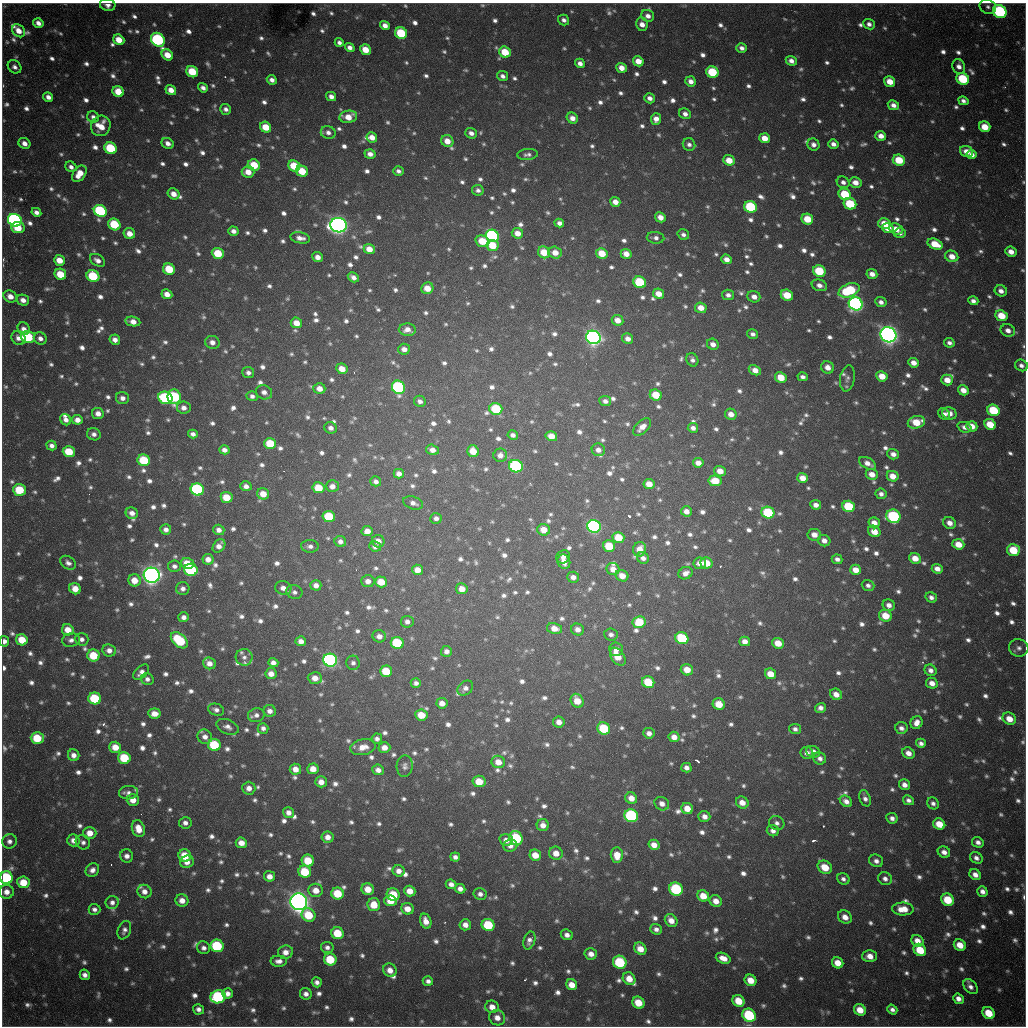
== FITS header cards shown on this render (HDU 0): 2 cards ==
NAXIS1  =                 1024 / length of data axis 1
NAXIS2  =                 1024 / length of data axis 2

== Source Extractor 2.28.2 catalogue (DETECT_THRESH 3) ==
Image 1024 x 1024 px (HDU 0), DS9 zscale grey, 1 PNG px = 1 image px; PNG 1028 x 1028 px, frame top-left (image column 1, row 1024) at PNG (2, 3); each listed source drawn as its Kron ellipse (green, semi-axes under 4 px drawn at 4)
Background 1040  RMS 26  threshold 78.1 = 3 sigma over >= 5 px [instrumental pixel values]
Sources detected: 1411; of the 1411, the 500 brightest by FLUX_AUTO listed and drawn (911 fainter detections omitted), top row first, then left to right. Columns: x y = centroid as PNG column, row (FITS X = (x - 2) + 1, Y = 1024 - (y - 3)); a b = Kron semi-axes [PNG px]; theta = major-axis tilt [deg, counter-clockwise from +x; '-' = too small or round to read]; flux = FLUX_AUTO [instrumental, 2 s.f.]
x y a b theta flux
108 5 8 6 -13 1.1e+04
988 7 8 7 - 7.3e+03
1000 11 7 6 - 2.7e+05
648 16 6 5 - 1.1e+04
564 20 6 5 - 7.8e+03
38 23 5 4 - 1.1e+04
642 24 7 5 -80 1.5e+04
869 24 6 5 - 8.3e+03
385 25 5 4 - 1.3e+04
19 31 7 5 -46 2.0e+04
401 33 6 5 - 1.1e+05
119 40 6 5 - 2.9e+04
158 40 8 6 -48 3.0e+05
339 42 4 4 - 7.3e+03
350 47 5 4 - 9.7e+03
742 48 5 4 - 8.9e+03
365 50 6 5 - 3.1e+04
505 52 6 5 - 5.2e+04
167 55 6 5 - 2.9e+04
638 61 5 5 - 2.1e+04
791 61 5 4 - 1.1e+04
580 63 5 4 - 1.0e+04
959 66 7 6 - 1.1e+04
15 67 7 6 - 7.9e+03
621 68 5 5 - 1.7e+04
192 72 6 5 - 6.6e+04
712 72 6 5 - 8.8e+04
503 76 6 5 - 7.9e+03
963 79 6 5 - 1.1e+05
272 80 5 4 - 9.1e+03
691 81 5 5 - 1.2e+04
890 81 6 5 - 2.7e+04
203 88 5 4 - 9.0e+03
171 90 5 4 - 1.7e+04
118 92 6 5 - 3.6e+04
331 96 5 4 - 1.0e+04
48 97 5 4 - 1.1e+04
650 98 5 5 - 1.1e+04
963 101 5 4 - 7.4e+03
893 105 6 5 - 1.1e+04
226 109 5 5 - 8.5e+03
685 114 6 5 - 9.1e+03
93 117 6 5 - 7.4e+03
348 117 9 6 9 2.6e+04
572 118 6 5 - 1.5e+04
656 119 6 5 - 1.5e+04
101 126 10 9 - 3.5e+04
266 127 6 5 - 3.7e+04
985 127 6 5 - 3.4e+04
328 132 7 6 - 9.0e+03
471 133 6 5 - 9.7e+03
881 136 5 4 - 1.6e+04
372 137 5 5 - 1.8e+04
765 138 5 5 - 2.4e+04
447 141 6 5 - 2.2e+04
24 143 6 5 - 1.2e+04
168 143 6 5 - 1.2e+04
689 144 6 6 - 7.7e+03
833 144 5 4 - 1.0e+04
813 145 6 5 - 9.2e+03
111 148 6 5 - 1.1e+05
966 151 7 5 -25 2.0e+04
370 154 5 4 - 1.2e+04
527 154 10 5 4 7.5e+03
972 155 5 4 - 1.1e+04
729 160 6 5 - 3.1e+04
899 160 6 5 - 5.5e+04
254 165 6 5 - 4.8e+04
294 166 6 5 - 5.7e+04
71 167 6 5 - 7.8e+03
302 171 6 5 - 4.7e+04
398 171 5 4 - 7.4e+03
248 172 6 5 - 2.1e+04
79 174 9 6 55 2.9e+04
843 182 6 5 - 9.1e+03
855 182 6 5 - 1.7e+04
478 190 6 5 - 7.2e+03
174 194 6 5 - 1.6e+04
845 194 6 5 - 8.2e+04
615 202 5 5 - 1.6e+04
850 204 6 5 - 8.9e+04
750 207 6 5 - 1.5e+05
100 211 7 5 -32 2.0e+05
36 212 5 4 - 8.8e+03
660 217 5 5 - 1.5e+04
807 219 6 5 - 4.5e+04
15 220 7 6 - 6.0e+05
559 223 5 4 - 8.8e+03
884 223 6 5 - 2.7e+04
114 224 6 5 - 9.1e+04
339 225 8 7 - 1.4e+06
18 228 7 5 -8 3.8e+04
888 228 6 5 - 2.5e+04
896 229 7 5 -24 2.0e+04
233 231 5 4 - 9.5e+03
517 233 6 5 - 1.9e+04
900 233 6 5 - 7.8e+03
129 234 6 5 - 2.1e+04
683 235 6 5 - 7.4e+03
492 236 7 6 - 3.5e+05
300 238 10 5 -11 1.2e+04
655 238 9 6 -5 7.6e+03
482 241 7 5 -16 4.9e+04
935 244 8 5 -22 4.0e+04
492 245 6 5 - 4.6e+04
369 249 5 5 - 2.3e+04
544 252 6 5 - 4.2e+04
1011 252 6 5 - 1.5e+04
218 253 6 5 - 5.7e+04
555 253 7 6 - 2.1e+04
602 253 6 5 - 4.0e+04
626 254 5 5 - 1.9e+04
952 256 7 5 -24 2.1e+04
317 257 5 5 - 1.2e+04
726 259 5 4 - 1.5e+04
59 260 5 5 - 2.4e+04
98 260 8 5 -32 1.2e+04
169 269 6 5 - 5.7e+04
819 271 6 5 - 8.9e+04
60 274 6 5 - 4.7e+04
872 274 5 5 - 1.3e+04
93 276 6 5 - 1.0e+05
353 277 6 4 -31 1.1e+04
640 282 6 5 - 1.2e+05
819 285 8 5 -17 1.0e+04
427 288 6 5 - 2.8e+04
849 290 11 6 20 1.4e+05
1001 291 6 5 - 1.2e+04
167 294 5 5 - 1.8e+04
658 294 5 5 - 2.2e+04
728 295 6 5 - 8.3e+03
787 295 6 5 - 4.3e+04
10 296 7 6 - 1.7e+04
754 297 6 5 - 1.3e+04
23 300 6 5 - 1.3e+04
973 301 5 4 - 8.1e+03
881 302 6 5 - 9.2e+03
856 304 7 6 - 7.7e+05
701 308 6 5 - 2.1e+04
1001 316 6 5 - 4.3e+04
617 320 6 5 - 1.7e+04
133 322 8 5 -8 1.8e+04
296 323 6 5 - 2.4e+04
24 329 6 5 - 1.0e+04
407 330 8 6 -3 1.4e+04
1008 330 7 6 - 1.2e+04
753 334 5 5 - 7.5e+03
888 335 8 7 - 1.5e+06
28 337 7 6 - 1.4e+05
593 337 7 6 - 1.0e+06
19 338 7 6 - 1.1e+04
40 338 7 6 - 9.6e+03
628 339 6 5 - 1.1e+04
115 340 5 5 - 1.1e+04
212 342 7 6 - 1.2e+04
949 343 5 4 - 7.5e+03
713 344 6 5 - 1.3e+04
404 349 6 5 - 1.2e+04
692 360 7 5 -63 7.2e+03
914 363 5 4 - 1.4e+04
1021 365 6 5 - 8.5e+03
828 367 6 6 - 1.6e+04
342 369 6 5 - 2.3e+04
755 370 6 4 -26 1.7e+04
248 373 6 5 - 7.9e+03
882 376 6 5 - 2.7e+04
781 377 6 5 - 3.6e+04
803 377 5 4 - 7.3e+03
847 378 13 7 80 7.8e+03
947 380 6 5 - 2.0e+04
398 387 7 6 - 2.7e+05
319 388 6 5 - 1.8e+04
963 390 6 5 - 1.7e+04
264 392 8 7 - 1.2e+04
656 395 6 5 - 4.8e+04
252 396 6 5 - 7.3e+03
174 397 7 6 - 1.9e+05
122 398 7 6 - 1.0e+04
165 398 7 6 - 2.0e+05
420 401 6 5 - 7.8e+03
605 401 6 5 - 8.9e+03
184 408 7 6 - 1.1e+04
496 409 6 6 - 9.8e+04
993 410 6 5 - 9.1e+04
98 413 6 5 - 1.3e+04
949 413 7 6 - 1.7e+04
731 414 6 5 - 1.5e+04
944 414 6 5 - 7.4e+03
66 420 6 5 - 9.9e+03
77 420 5 5 - 1.4e+04
916 422 9 6 15 4.6e+04
990 424 6 5 - 4.1e+04
972 426 6 5 - 2.0e+04
642 427 11 6 43 1.6e+04
964 427 7 5 -21 9.2e+03
331 428 6 5 - 9.1e+03
693 428 5 5 - 9.2e+03
94 434 7 6 - 8.1e+03
193 434 5 4 - 8.5e+03
513 435 5 4 - 7.4e+03
551 436 6 5 - 2.1e+04
270 443 6 5 - 6.4e+04
52 446 5 4 - 8.3e+03
224 450 5 4 - 9.5e+03
432 450 6 5 - 1.3e+04
598 450 7 6 - 1.1e+04
473 451 6 5 - 3.1e+04
69 452 6 5 - 5.7e+04
893 454 6 5 - 1.1e+04
500 455 7 6 - 1.1e+04
144 460 6 5 - 8.8e+04
698 463 5 4 - 1.4e+04
868 463 9 5 -30 1.4e+04
516 466 7 6 - 2.9e+05
720 471 6 5 - 1.9e+04
399 474 5 5 - 1.0e+04
872 474 6 5 - 1.8e+04
893 476 6 5 - 2.1e+04
802 478 5 5 - 1.9e+04
376 481 5 5 - 7.5e+03
715 481 6 5 - 4.4e+04
649 484 5 5 - 2.0e+04
246 486 5 5 - 1.0e+04
332 486 6 6 - 1.3e+04
318 488 6 5 - 5.1e+04
197 489 6 6 - 3.1e+05
19 490 6 6 - 6.8e+04
263 494 6 5 - 2.6e+04
881 494 6 5 - 7.9e+03
227 497 6 5 - 4.3e+04
413 503 10 6 -19 9.8e+03
816 505 5 5 - 1.2e+04
849 506 6 5 - 9.6e+04
686 511 5 5 - 1.3e+04
132 513 6 5 - 1.2e+04
768 513 6 6 - 1.2e+05
893 516 7 6 - 2.2e+05
329 517 6 5 - 9.2e+04
436 518 6 5 - 8.2e+03
874 523 6 5 - 1.8e+04
950 523 6 5 - 1.4e+04
594 526 7 6 - 5.2e+05
166 529 5 5 - 9.6e+03
219 530 6 5 - 1.0e+04
544 530 6 6 - 2.6e+04
367 531 5 5 - 1.6e+04
874 531 6 5 - 2.4e+04
814 535 7 6 - 1.7e+04
618 537 6 5 - 4.7e+04
378 541 6 6 - 1.6e+04
824 541 6 5 - 1.2e+04
340 542 6 5 - 9.3e+03
958 544 6 5 - 2.8e+04
219 546 7 5 50 1.3e+04
310 546 9 6 -4 7.8e+03
375 546 6 5 - 8.3e+03
609 546 6 5 - 6.1e+04
640 549 7 6 - 2.3e+04
1013 550 6 6 - 5.9e+04
563 557 7 6 - 1.0e+04
643 558 6 5 - 9.2e+03
915 558 6 5 - 2.4e+04
208 559 5 5 - 1.4e+04
837 559 5 4 - 8.1e+03
564 562 7 6 - 1.7e+04
68 563 8 6 -36 8.3e+03
187 563 6 5 - 3.8e+04
700 563 6 5 - 1.4e+04
706 563 6 5 - 3.8e+04
174 566 6 6 - 7.4e+03
613 569 6 6 - 1.6e+04
937 569 5 4 - 1.4e+04
191 570 7 6 - 2.1e+05
418 570 5 5 - 1.8e+04
856 570 5 5 - 2.0e+04
685 573 7 6 - 1.2e+04
152 575 8 7 - 1.6e+06
622 576 6 5 - 1.9e+04
573 577 6 5 - 1.1e+04
134 580 6 6 - 2.7e+04
368 581 6 6 - 1.3e+04
381 582 6 5 - 3.3e+04
316 585 5 5 - 1.1e+04
868 585 6 5 - 7.3e+03
283 588 8 6 -13 1.2e+04
75 589 6 5 - 2.5e+04
183 589 6 6 - 8.8e+03
462 589 6 5 - 1.9e+04
294 592 8 7 - 7.4e+03
931 597 6 5 - 8.4e+03
889 605 6 5 - 1.1e+04
885 616 6 6 - 3.4e+04
184 617 5 5 - 9.5e+03
407 622 6 6 - 8.4e+03
639 622 6 6 - 5.3e+04
554 628 8 5 -12 2.0e+04
578 629 6 6 - 1.3e+04
68 630 6 5 - 2.7e+04
611 634 6 6 - 7.7e+03
379 636 7 6 - 1.2e+04
682 638 7 6 - 1.2e+05
82 639 7 6 - 8.7e+03
22 640 6 5 - 4.2e+04
71 640 9 6 12 8.5e+03
179 640 10 6 -42 1.2e+05
4 641 5 5 - 9.6e+03
301 641 5 5 - 1.2e+04
745 641 5 4 - 1.3e+04
397 643 6 6 - 1.2e+05
778 643 6 5 - 2.8e+04
1019 648 10 8 -15 9.7e+03
616 649 7 7 - 1.2e+04
109 650 7 6 - 1.2e+04
446 651 6 5 - 9.4e+03
93 655 6 6 - 5.9e+04
244 657 8 8 - 9.2e+03
618 657 10 6 -54 3.0e+04
330 660 7 6 - 5.4e+05
209 663 6 5 - 1.4e+04
273 663 5 4 - 1.1e+04
353 663 7 6 - 7.4e+03
687 670 6 5 - 2.8e+04
930 670 6 5 - 9.9e+03
386 671 6 5 - 5.8e+04
141 672 9 5 43 1.1e+04
271 674 6 5 - 1.6e+04
770 674 6 5 - 2.8e+04
315 678 7 5 -4 1.8e+04
147 679 6 6 - 7.9e+03
648 682 6 5 - 6.6e+04
416 683 5 5 - 7.3e+03
932 683 6 5 - 1.4e+04
465 688 8 6 41 8.9e+03
836 694 6 5 - 1.6e+04
95 699 6 6 - 1.1e+05
577 701 7 6 - 2.9e+04
442 703 5 5 - 1.5e+04
719 704 6 5 - 3.6e+04
820 708 5 5 - 9.4e+03
216 710 8 6 -19 7.6e+03
270 711 6 6 - 1.1e+04
154 714 6 5 - 1.9e+04
256 715 8 7 - 8.7e+03
421 715 6 5 - 3.7e+04
1009 719 7 6 - 2.5e+04
559 722 6 5 - 1.3e+04
917 723 7 5 61 1.4e+04
228 727 12 7 -23 9.6e+03
263 728 5 5 - 7.5e+03
604 728 6 6 - 8.9e+04
901 728 6 6 - 8.9e+03
795 729 6 5 - 7.5e+03
649 733 6 5 - 1.1e+04
205 737 7 7 - 1.1e+04
674 737 5 5 - 1.5e+04
37 738 6 6 - 6.3e+04
377 739 5 5 - 7.7e+03
921 743 5 4 - 7.6e+03
214 745 6 6 - 9.5e+04
115 747 6 5 - 2.7e+04
363 747 12 8 10 2.1e+04
384 747 6 5 - 1.5e+04
813 752 7 5 -20 1.2e+04
807 753 6 6 - 1.1e+04
908 753 6 5 - 1.4e+04
74 755 6 5 - 1.3e+04
124 758 6 6 - 8.5e+04
820 758 6 6 - 8.7e+03
498 762 7 6 - 2.2e+04
405 766 11 8 88 8.3e+03
686 768 5 4 - 9.4e+03
295 769 5 5 - 1.8e+04
313 769 6 5 - 1.9e+04
378 770 6 5 - 1.1e+04
479 781 6 5 - 3.7e+04
321 782 5 5 - 1.6e+04
904 785 6 5 - 1.1e+04
249 788 6 6 - 1.4e+04
128 793 9 6 5 8.7e+03
631 798 6 5 - 1.7e+04
865 798 8 5 -68 8.2e+03
133 800 6 5 - 1.9e+04
908 800 6 4 -29 7.2e+03
846 801 6 5 - 1.1e+04
742 803 6 5 - 1.8e+04
933 803 6 5 - 7.6e+03
662 804 7 6 - 1.2e+04
687 808 6 5 - 2.4e+04
288 812 6 5 - 1.2e+04
631 816 7 6 - 2.5e+05
704 816 6 5 - 1.1e+04
892 818 6 5 - 9.0e+03
185 823 6 5 - 8.7e+03
777 823 8 7 - 7.9e+03
939 824 6 5 - 3.6e+04
543 825 6 6 - 1.4e+04
138 829 9 6 -70 2.5e+04
773 831 6 5 - 9.5e+03
90 833 6 6 - 2.2e+04
327 837 6 5 - 1.4e+04
516 838 7 6 - 1.5e+05
73 840 6 6 - 1.2e+04
506 840 7 5 -15 1.2e+04
9 841 7 7 - 9.0e+03
83 842 7 6 - 7.6e+03
978 842 6 5 - 8.8e+03
241 843 6 5 - 1.9e+04
654 845 5 5 - 1.7e+04
510 846 7 6 - 9.3e+03
944 852 6 5 - 1.2e+04
556 853 7 6 - 2.0e+04
535 855 6 5 - 2.6e+04
617 855 7 6 - 2.6e+04
127 856 7 6 - 1.1e+04
185 856 6 6 - 5.3e+04
455 857 5 4 - 7.9e+03
976 858 7 5 -34 8.4e+03
308 861 6 6 - 5.2e+04
876 861 7 6 - 9.3e+03
187 862 7 6 - 1.6e+04
825 867 7 6 - 3.8e+04
92 870 7 6 - 1.1e+04
399 871 6 5 - 1.3e+04
305 872 6 6 - 7.6e+04
975 875 6 5 - 1.2e+04
269 876 5 5 - 1.5e+04
6 878 6 6 - 1.7e+05
843 879 6 5 - 7.2e+03
885 879 7 6 - 9.0e+03
23 882 6 6 - 4.0e+04
451 884 5 4 - 9.5e+03
368 889 6 6 - 2.6e+04
460 889 5 4 - 1.1e+04
676 889 7 6 - 1.7e+05
316 890 7 6 - 2.1e+04
410 891 6 5 - 2.0e+04
982 891 5 5 - 9.7e+03
6 892 7 7 - 1.5e+04
144 892 7 6 - 1.3e+04
338 893 6 6 - 6.1e+04
480 894 6 5 - 8.4e+03
393 895 6 6 - 6.1e+04
703 896 6 5 - 2.9e+04
182 900 6 6 - 1.7e+04
948 900 6 6 - 5.3e+04
390 901 6 5 - 2.8e+04
716 901 6 5 - 1.7e+04
112 902 6 6 - 8.7e+03
299 902 8 8 - 1.9e+06
374 905 6 6 - 3.5e+04
94 909 6 5 - 7.4e+03
407 909 6 5 - 1.9e+04
903 909 11 6 -1 2.9e+04
308 915 7 6 - 6.2e+04
845 917 7 6 - 1.6e+04
671 920 7 5 -52 1.8e+04
426 921 8 5 -71 1.6e+04
465 925 6 5 - 1.4e+04
488 925 6 6 - 9.8e+04
656 929 6 5 - 8.3e+03
124 930 9 6 68 8.6e+03
337 933 6 6 - 5.6e+04
567 935 6 5 - 9.6e+03
529 940 9 6 73 9.6e+03
917 941 6 5 - 1.8e+04
960 945 6 5 - 2.8e+04
217 946 6 6 - 1.5e+05
327 947 6 5 - 7.5e+03
204 948 7 6 - 8.1e+03
640 949 7 5 -47 2.4e+04
920 950 7 5 -42 5.5e+04
285 952 7 6 - 1.5e+04
591 954 6 5 - 1.3e+04
870 956 7 6 - 1.8e+04
723 958 8 5 -20 1.8e+04
330 959 6 6 - 6.9e+04
279 961 8 5 0 1.0e+04
620 962 7 6 - 1.3e+05
838 963 6 5 - 2.6e+04
390 970 7 6 - 1.7e+04
85 975 5 5 - 9.6e+03
629 979 7 5 -43 2.5e+04
751 980 6 5 - 2.6e+04
428 981 5 5 - 7.4e+03
317 982 5 5 - 8.4e+03
572 985 6 5 - 2.3e+04
970 987 8 6 -48 9.8e+03
227 994 5 5 - 1.2e+04
306 994 6 5 - 9.4e+03
218 997 7 6 - 2.3e+05
958 999 5 5 - 1.1e+04
738 1001 6 5 - 4.0e+04
638 1003 6 5 - 4.0e+04
492 1007 7 6 - 1.6e+04
198 1009 5 5 - 8.6e+03
860 1010 6 5 - 2.8e+04
892 1010 5 4 - 8.1e+03
989 1013 7 5 -42 4.4e+04
749 1015 7 6 - 1.6e+05
497 1018 8 7 - 1.6e+04
At the frame edge (FLAGS 8, measured only in part): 4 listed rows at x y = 108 5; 1000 11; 4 641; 6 878
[911 fainter detections neither listed nor drawn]

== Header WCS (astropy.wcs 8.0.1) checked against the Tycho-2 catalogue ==
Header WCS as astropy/WCSLIB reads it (CRVAL/CRPIX/CD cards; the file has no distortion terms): RA---TAN/DEC--TAN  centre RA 19:04:11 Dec -20:33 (286.05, -20.56 deg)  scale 1.18 arcsec/px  FOV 20.1' x 20.2'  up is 0 deg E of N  parity flipped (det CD > 0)
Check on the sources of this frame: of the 60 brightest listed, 19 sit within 2.0 arcsec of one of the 22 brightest Tycho-2 stars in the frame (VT <= 11.99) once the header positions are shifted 0.28 arcsec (0.27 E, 0.06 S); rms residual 0.65 arcsec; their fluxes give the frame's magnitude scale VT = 25.12 - 2.5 log10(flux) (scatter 0.25 mag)
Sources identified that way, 19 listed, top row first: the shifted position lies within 2.0 arcsec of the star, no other Tycho-2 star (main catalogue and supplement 1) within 4.0 arcsec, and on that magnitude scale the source's flux lands within +1.5 / -3 mag of the star's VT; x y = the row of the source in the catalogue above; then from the Tycho-2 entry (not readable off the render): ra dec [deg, ICRS J2000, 3 dp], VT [Tycho-2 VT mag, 2 dp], TYC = Tycho-2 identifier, HIP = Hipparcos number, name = IAU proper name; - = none
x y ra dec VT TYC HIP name
1000 11 286.217 -20.394 11.45 6291-2348-1 - -
158 40 285.922 -20.401 11.84 6290-1553-1 - -
111 148 285.906 -20.437 11.70 6290-1190-1 - -
100 211 285.902 -20.457 11.63 6290-1914-1 - -
15 220 285.872 -20.460 10.93 6290-2349-1 - -
492 236 286.039 -20.466 11.64 6291-2563-1 - -
856 304 286.166 -20.490 11.06 6291-1861-1 - -
888 335 286.177 -20.500 9.72 6291-280-1 - -
593 337 286.074 -20.500 10.56 6291-2482-1 - -
398 387 286.006 -20.516 11.38 6291-2555-1 - -
197 489 285.935 -20.549 11.40 6290-1670-1 - -
594 526 286.074 -20.562 10.72 6291-940-1 - -
152 575 285.919 -20.577 9.38 6290-1734-1 - -
330 660 285.981 -20.605 11.19 6290-1602-1 - -
631 816 286.086 -20.657 11.94 6295-2470-1 - -
6 878 285.867 -20.676 11.61 6294-311-1 - -
676 889 286.102 -20.681 11.90 6295-452-1 - -
299 902 285.970 -20.684 9.47 6294-85-1 - -
620 962 286.082 -20.705 11.99 6295-205-1 - -